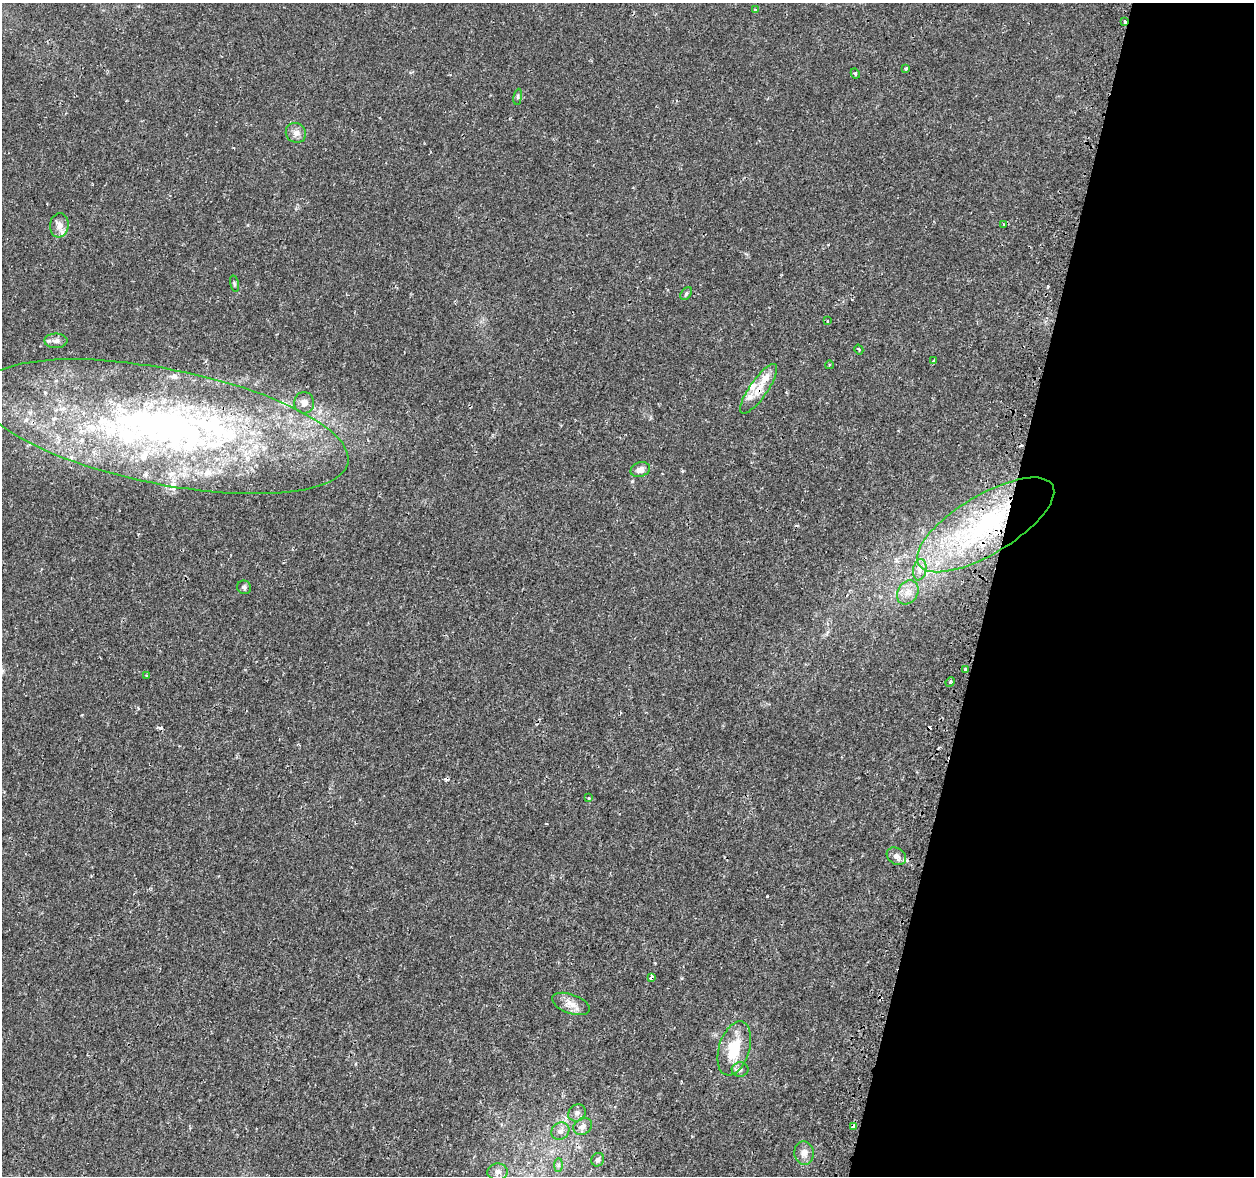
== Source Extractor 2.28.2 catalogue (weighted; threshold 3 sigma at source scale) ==
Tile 8 of 4 x 4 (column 4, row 2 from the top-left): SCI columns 3802-5053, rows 2674-3847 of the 5090 x 5288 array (HDU 1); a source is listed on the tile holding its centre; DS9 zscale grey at full resolution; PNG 1256 x 1178 px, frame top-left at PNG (2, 3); each listed source drawn as its Kron ellipse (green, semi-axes under 4 px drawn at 4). Shown black and unused: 21% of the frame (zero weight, under 2 of 3 exposures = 3% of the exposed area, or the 3 px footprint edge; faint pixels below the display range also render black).
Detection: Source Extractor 2.28.2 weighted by HDU 2 'WHT'; one run over the whole footprint, this tile lists its part. Background 0.00636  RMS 0.0022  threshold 0.0097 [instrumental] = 3 sigma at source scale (4.5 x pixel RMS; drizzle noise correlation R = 1.50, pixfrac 1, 0.0396/0.0396 arcsec/px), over >= 5 px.
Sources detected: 60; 5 cosmic-ray / hot-pixel residue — neither listed nor drawn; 15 inside a brighter listed object's ellipse — not listed separately; the other 40 listed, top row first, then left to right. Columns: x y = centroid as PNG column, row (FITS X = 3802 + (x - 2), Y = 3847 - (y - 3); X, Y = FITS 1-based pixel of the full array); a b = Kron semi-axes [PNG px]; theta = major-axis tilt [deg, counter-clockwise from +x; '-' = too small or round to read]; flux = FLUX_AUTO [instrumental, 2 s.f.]
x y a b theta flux
755 10 3 3 - 0.71
1124 21 3 2 - 0.31
906 68 3 3 - 0.6
855 73 5 4 - 0.4
518 97 8 4 82 0.35
296 133 10 9 - 1.2
1004 224 3 3 - 0.23
59 225 12 9 83 1.4
234 284 8 3 -77 0.27
686 293 7 5 49 0.4
827 321 4 2 - 0.17
56 341 11 7 0 0.89
859 350 5 3 - 0.23
933 361 3 3 - 0.55
829 365 4 3 - 0.18
759 389 29 9 55 3.3
304 403 10 10 - 1.4
164 427 188 58 -11 130
640 470 10 7 16 1.4
986 525 78 29 31 39
920 570 11 6 80 1
244 587 7 6 - 0.47
908 592 12 10 60 1.9
965 669 3 3 - 1.2
146 675 3 2 - 0.15
950 682 5 4 - 0.31
589 798 3 3 - 0.36
896 856 10 8 -31 1.1
651 977 4 3 - 1.7
571 1004 20 9 -20 2.1
734 1048 28 15 73 7.5
740 1070 8 7 - 0.79
577 1113 9 8 - 0.87
583 1126 10 8 35 1
854 1127 4 3 - 2.2
560 1131 9 8 - 1.1
804 1153 12 9 -84 1.5
598 1160 7 6 - 0.76
558 1165 7 4 89 0.44
498 1172 10 8 6 1.2
Overlapping masked pixels (flux is a lower limit): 7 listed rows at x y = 1124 21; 759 389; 164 427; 986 525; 965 669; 651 977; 854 1127
Unlisted compact peaks at least as high as the median listed source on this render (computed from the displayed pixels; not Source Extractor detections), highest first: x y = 767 896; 632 481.